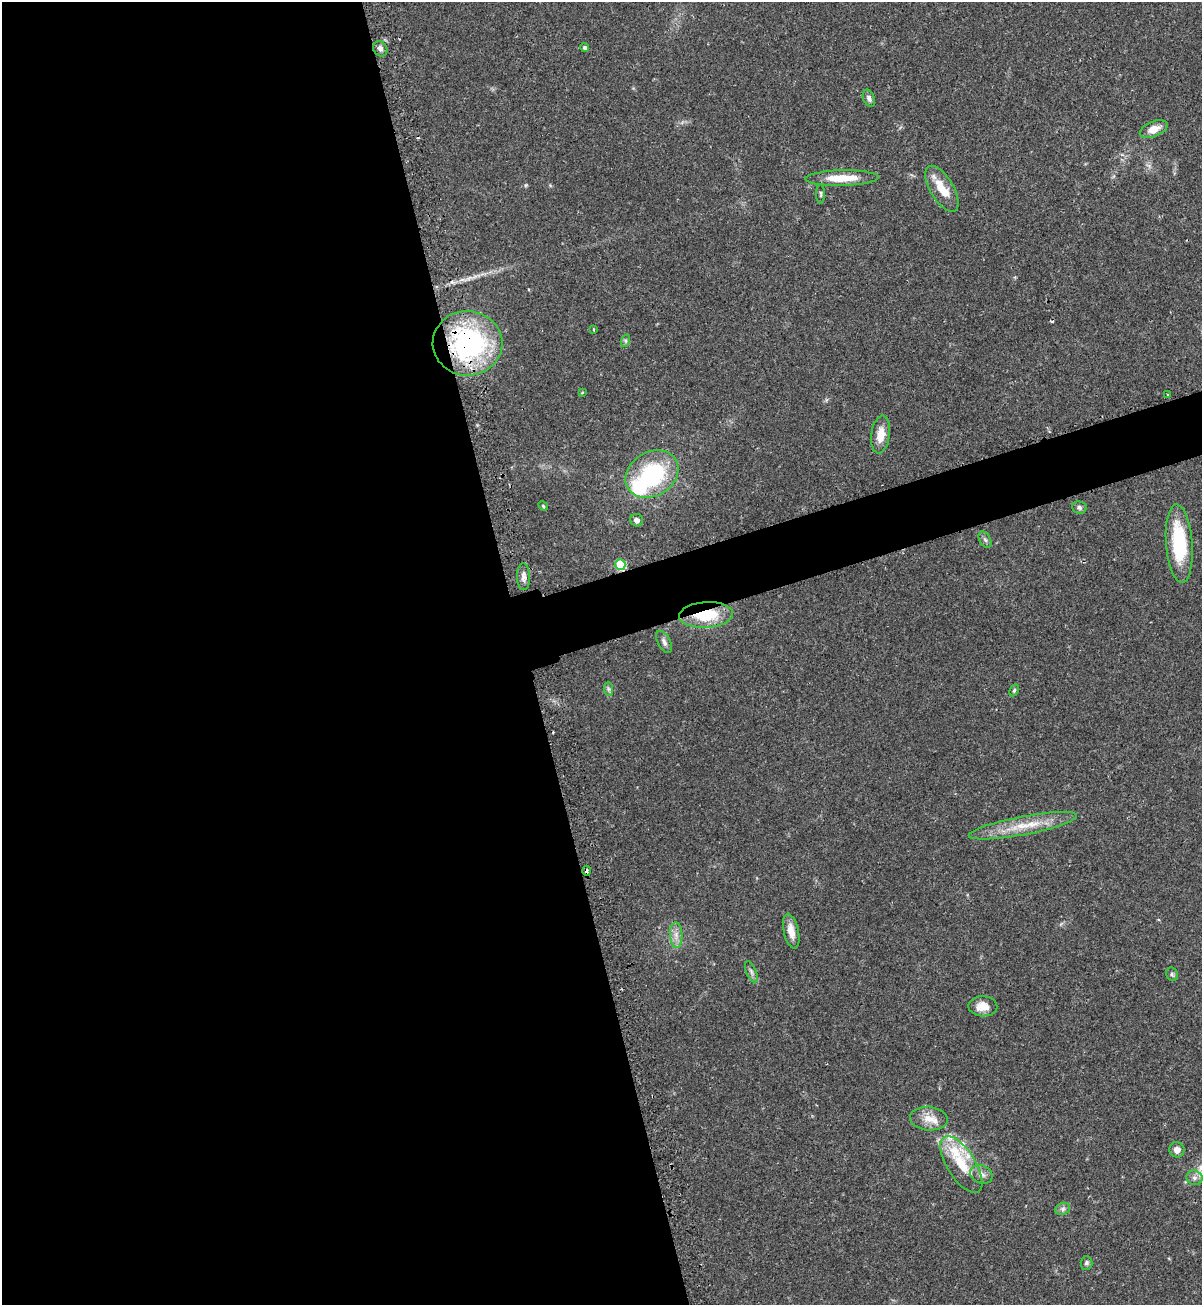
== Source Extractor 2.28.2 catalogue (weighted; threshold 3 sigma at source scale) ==
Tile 9 of 4 x 4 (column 1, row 3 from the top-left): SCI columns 177-1376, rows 1324-2626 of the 5325 x 5272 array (HDU 1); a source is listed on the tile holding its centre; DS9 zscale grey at full resolution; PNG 1204 x 1307 px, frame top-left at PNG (2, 2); each listed source drawn as its Kron ellipse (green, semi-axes under 4 px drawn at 4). Shown black and unused: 46% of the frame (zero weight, under 2 of 3 exposures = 2% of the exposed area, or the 3 px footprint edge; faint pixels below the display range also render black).
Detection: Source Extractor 2.28.2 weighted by HDU 2 'WHT'; one run over the whole footprint, this tile lists its part. Background 0.0391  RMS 0.0043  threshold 0.0196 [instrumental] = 3 sigma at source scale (4.5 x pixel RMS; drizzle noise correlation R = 1.50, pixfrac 1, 0.05/0.05 arcsec/px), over >= 5 px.
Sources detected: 48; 1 inside a brighter object's white glare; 2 cosmic-ray / hot-pixel residue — neither listed nor drawn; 6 inside a brighter listed object's ellipse — not listed separately; the other 39 listed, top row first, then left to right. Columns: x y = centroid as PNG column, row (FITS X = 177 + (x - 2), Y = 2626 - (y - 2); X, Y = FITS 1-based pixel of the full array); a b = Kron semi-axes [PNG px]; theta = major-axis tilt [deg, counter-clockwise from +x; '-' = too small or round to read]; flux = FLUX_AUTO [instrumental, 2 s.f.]
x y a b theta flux
585 47 4 4 - 1.2
380 49 8 6 -56 1.5
869 98 9 5 -67 1.3
1154 129 14 7 21 5
842 178 37 7 1 10
942 189 26 11 -59 9.2
821 194 10 3 -90 0.74
593 329 3 2 - 0.66
625 341 6 4 71 0.78
468 343 35 32 -2 81
582 392 3 3 - 0.65
1168 394 3 2 - 0.59
881 435 19 9 82 6.3
652 474 28 22 32 43
543 506 5 4 - 0.55
1079 507 7 6 - 1.3
637 520 6 6 - 2
985 540 9 5 -62 1.1
1179 543 39 13 -86 28
620 565 5 5 - 27
523 577 13 6 -88 2.1
706 615 27 12 3 19
664 642 12 6 -62 1.7
609 689 7 4 -89 0.84
1014 690 6 4 63 0.66
1023 826 55 9 11 13
587 871 5 3 - 2.8
791 931 18 7 -77 4.3
676 935 13 6 -87 2.7
751 972 11 5 -67 1.3
1172 974 7 5 -62 0.89
983 1006 14 10 -2 4.9
929 1118 19 12 -5 5.7
1177 1150 7 7 - 2.4
961 1164 32 14 -58 14
981 1174 11 9 -24 2.6
1194 1178 8 7 - 1.7
1063 1209 8 6 22 1.2
1086 1263 7 6 - 1
Overlapping masked pixels (flux is a lower limit): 4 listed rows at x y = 468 343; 620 565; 706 615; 587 871